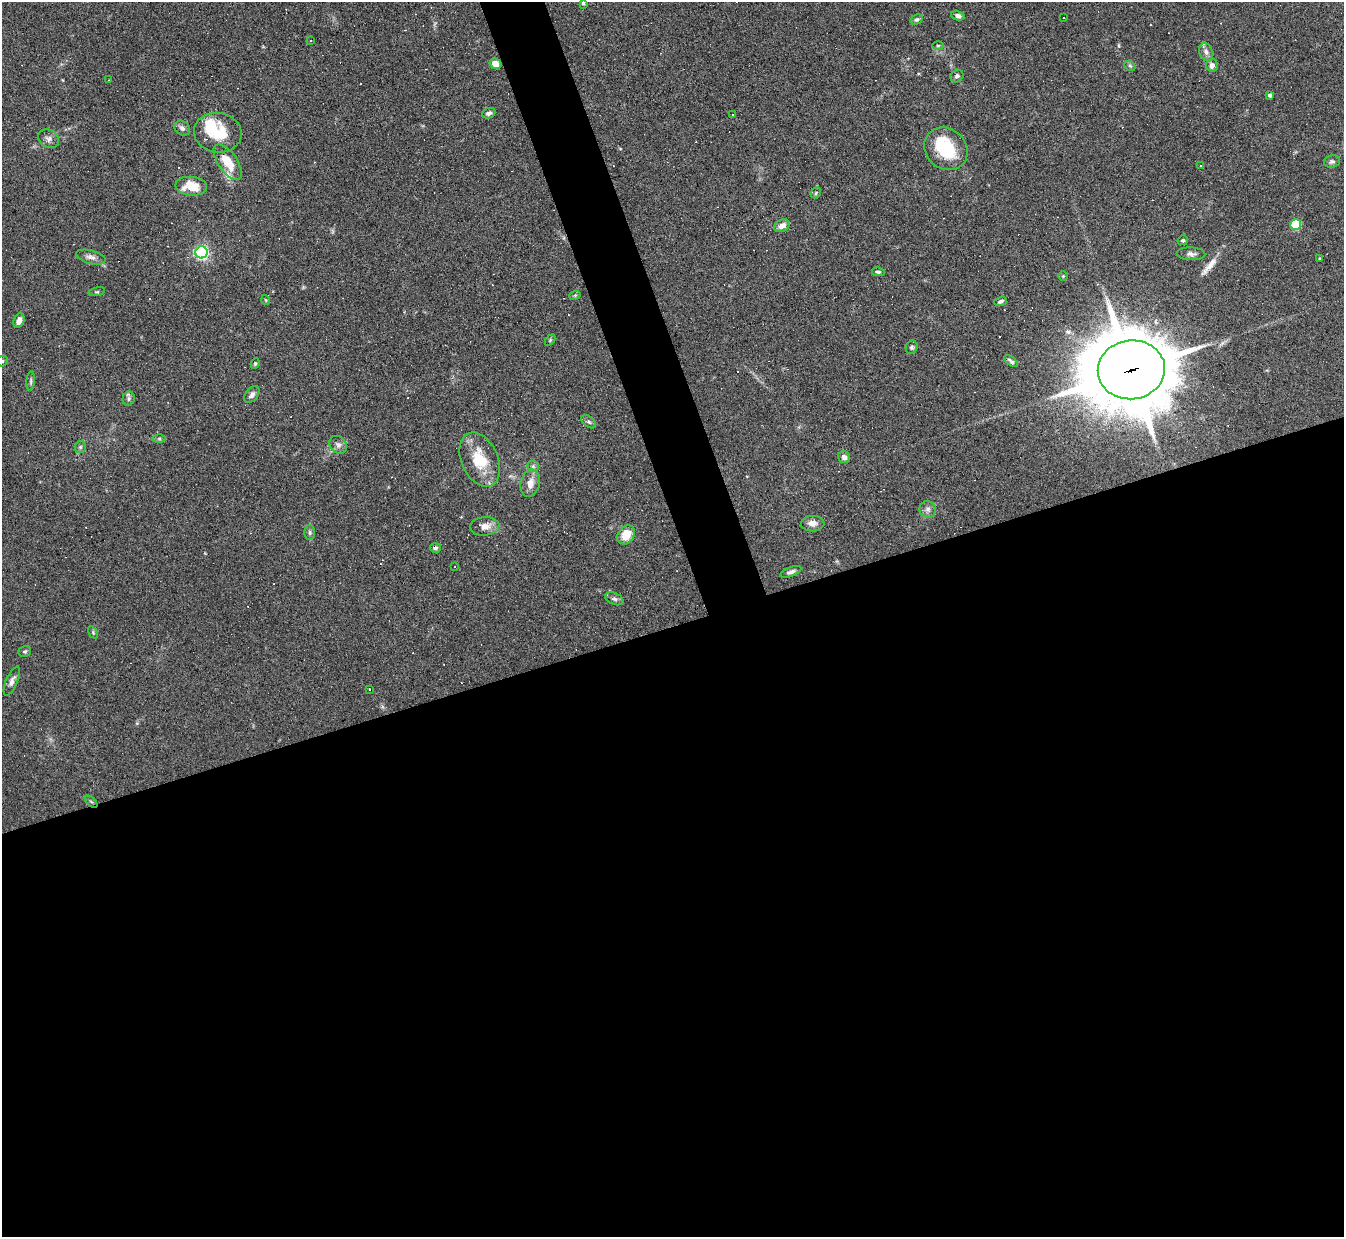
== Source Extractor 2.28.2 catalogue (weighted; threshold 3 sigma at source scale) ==
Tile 15 of 4 x 4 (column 3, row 4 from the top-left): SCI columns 2687-4028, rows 147-1381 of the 5371 x 5357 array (HDU 1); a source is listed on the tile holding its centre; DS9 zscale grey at full resolution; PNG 1346 x 1239 px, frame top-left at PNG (2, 2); each listed source drawn as its Kron ellipse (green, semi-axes under 4 px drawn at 4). Shown black and unused: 52% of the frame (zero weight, under 4 of 8 exposures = <1% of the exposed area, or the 3 px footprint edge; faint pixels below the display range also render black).
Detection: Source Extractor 2.28.2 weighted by HDU 2 'WHT'; one run over the whole footprint, this tile lists its part. Background 0.0744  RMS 0.0043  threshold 0.0175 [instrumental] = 3 sigma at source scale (4.09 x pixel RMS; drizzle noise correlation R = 1.36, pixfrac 0.8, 0.05/0.05 arcsec/px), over >= 5 px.
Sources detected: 109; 2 inside a brighter object's white glare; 35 cosmic-ray / hot-pixel residue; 1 long thin detection or spike segment (spike, bleed or trail) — neither listed nor drawn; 2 inside a brighter listed object's ellipse — not listed separately; the other 69 listed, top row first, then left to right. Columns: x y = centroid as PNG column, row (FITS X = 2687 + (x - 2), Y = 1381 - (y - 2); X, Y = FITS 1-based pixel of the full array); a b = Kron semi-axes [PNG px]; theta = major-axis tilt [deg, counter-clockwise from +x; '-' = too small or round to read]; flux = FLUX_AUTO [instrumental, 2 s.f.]
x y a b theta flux
583 3 4 3 - 0.57
958 16 7 4 -15 1.3
1063 17 3 3 - 0.66
917 19 6 4 29 0.75
310 40 3 3 - 0.99
938 45 6 3 0 0.42
1206 52 9 6 -65 1.6
495 64 6 5 - 3.3
1212 65 6 6 - 1.9
1130 66 6 4 -43 0.61
957 76 7 6 - 1.1
108 80 3 2 - 0.23
1270 95 4 4 - 0.93
489 113 7 5 22 1.1
732 114 3 2 - 0.34
182 128 8 6 -37 1.3
218 133 24 20 -9 13
49 139 11 8 -33 1.7
946 149 23 20 -41 18
228 162 21 9 -55 8
1332 162 8 6 13 0.98
1201 166 3 3 - 0.93
191 186 16 9 -6 8.2
816 193 6 4 49 0.58
1296 225 5 5 - 21
782 226 8 6 27 2.8
1183 240 5 4 - 0.65
201 252 6 6 - 92
1191 254 14 6 -2 1.6
91 257 15 6 -15 2
1320 259 4 3 - 0.32
878 272 6 4 -10 0.76
1063 276 4 4 - 0.42
97 292 8 3 12 0.56
575 295 6 3 18 0.47
266 300 5 3 - 0.32
1001 301 6 4 19 0.95
19 320 7 5 65 2.3
550 340 6 4 46 0.49
912 347 7 5 63 0.84
2 361 6 5 - 0.52
1011 361 8 3 -40 0.8
255 363 5 3 - 0.51
1131 370 33 29 6 3800
31 381 10 4 85 0.78
252 395 9 6 51 1.6
129 399 7 6 - 0.91
589 422 8 5 -37 0.86
159 438 6 4 -1 0.71
338 445 10 8 -49 1.8
80 447 6 5 - 0.78
844 457 6 5 - 1.8
480 460 28 18 -66 13
533 466 6 5 - 0.74
530 483 14 9 78 3.7
928 509 8 8 - 1.5
813 524 12 7 1 2.3
485 526 14 9 4 3.4
310 532 7 5 -88 0.85
626 535 10 8 53 7
435 548 5 5 - 1
454 567 3 2 - 0.72
791 572 11 4 21 1.3
614 599 9 6 -22 1.1
93 632 7 4 -57 0.65
25 651 6 5 - 0.7
12 681 16 6 66 1.8
370 690 3 3 - 2.7
91 802 7 3 -44 0.54
Overlapping masked pixels (flux is a lower limit): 2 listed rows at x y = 1131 370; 91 802
Isophote crosses this tile's border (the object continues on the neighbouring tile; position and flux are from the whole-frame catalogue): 1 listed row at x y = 2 361